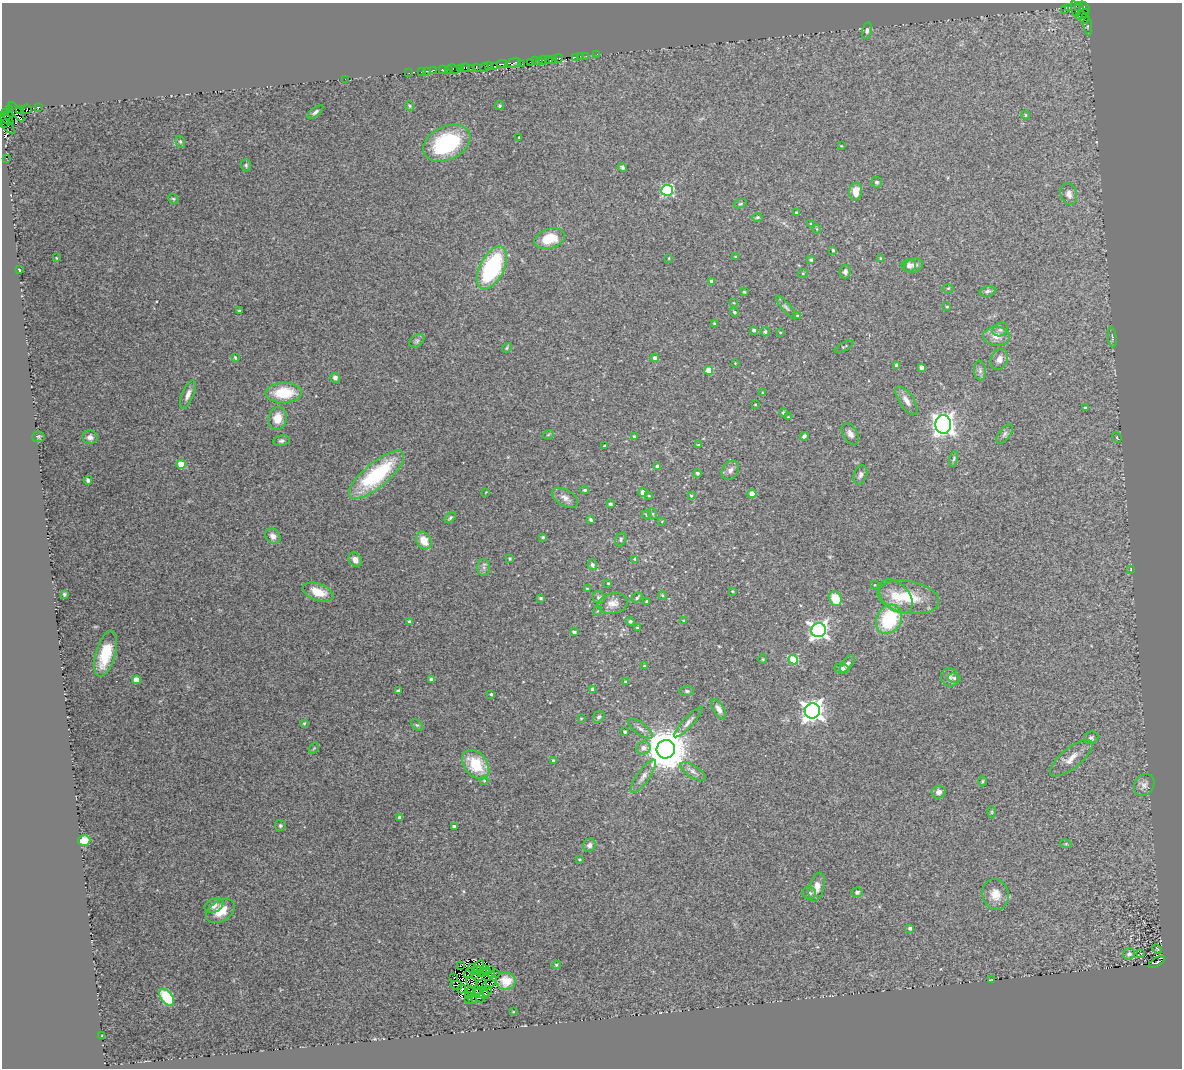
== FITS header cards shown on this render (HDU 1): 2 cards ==
NAXIS1  =                 1180
NAXIS2  =                 1066

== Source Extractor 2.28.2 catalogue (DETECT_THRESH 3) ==
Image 1180 x 1066 px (HDU 1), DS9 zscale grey, 1 PNG px = 1 image px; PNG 1184 x 1070 px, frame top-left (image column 1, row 1066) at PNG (2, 3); each listed source drawn as its Kron ellipse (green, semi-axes under 4 px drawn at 4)
Background 0.209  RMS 0.03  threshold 0.0896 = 3 sigma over >= 5 px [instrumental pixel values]
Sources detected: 286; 11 with non-positive FLUX_AUTO (blend fragments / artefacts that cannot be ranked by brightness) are neither listed nor drawn; the other 275 listed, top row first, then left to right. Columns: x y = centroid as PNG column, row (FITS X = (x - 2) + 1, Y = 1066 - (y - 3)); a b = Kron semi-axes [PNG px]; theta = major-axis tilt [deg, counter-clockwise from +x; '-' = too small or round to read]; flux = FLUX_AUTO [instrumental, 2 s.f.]
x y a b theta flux
1068 7 4 3 - 100
1079 7 4 3 - 33
1084 8 7 3 -50 320
1065 9 3 2 - 52
1075 9 8 3 -75 270
1082 14 7 4 24 140
1084 19 5 3 - 53
1088 26 10 3 -82 8.7
867 30 8 5 79 5.4
597 54 3 2 - 2
580 56 2 2 - 8.2
586 56 2 2 - 9.8
575 57 3 3 - 21
558 58 4 3 - 190
548 59 2 2 - 14
552 59 3 3 - 16
536 60 3 2 - 26
543 60 4 3 - 160
539 61 3 2 - 150
530 62 3 2 - 19
513 63 8 3 14 320
502 64 5 2 - 150
522 64 2 2 - 1.3
488 65 3 3 - 200
494 66 3 2 - 31
465 67 4 3 - 150
476 67 4 2 - 16
460 68 4 3 - 420
472 68 3 2 - 6.7
484 68 4 2 - 89
442 69 3 3 - 9.7
454 69 6 3 -23 580
433 70 3 2 - 23
449 70 4 3 - 180
421 71 3 2 - 5
427 71 3 2 - 7.1
409 73 2 2 - 4.2
345 79 2 2 - 19
409 106 5 3 - 2.3
500 106 4 4 - 2.8
38 107 3 3 - 240
20 109 3 3 - 250
26 109 5 4 - 230
9 110 3 2 - 140
17 112 11 4 -54 900
315 112 9 4 38 5.3
5 113 4 3 - 310
8 115 5 3 - 100
1025 115 4 4 - 2
6 118 9 3 -40 430
3 124 3 3 - 330
7 125 11 2 -52 130
519 137 3 2 - 1.6
180 142 6 4 -69 2.9
447 143 25 16 25 200
841 146 3 2 - 1.3
6 158 2 2 - 1.2
246 165 6 5 - 3.3
622 167 5 3 - 3.8
877 182 5 5 - 4
667 190 6 5 - 220
856 191 9 6 82 21
1069 194 11 8 -76 10
173 199 5 4 - 2.8
740 204 7 4 17 3
796 212 3 3 - 2.6
757 217 5 4 - 3.2
811 224 3 2 - 2
817 229 4 3 - 1.5
550 239 16 9 17 51
833 250 3 3 - 3.1
735 257 3 2 - 2.3
56 258 3 2 - 1.3
669 258 4 2 - 1.6
880 258 3 2 - 1.6
811 260 3 3 - 3.6
909 265 7 6 - 10
913 265 10 7 17 7.9
492 268 23 12 62 230
19 270 3 2 - 2.1
845 272 6 5 - 5.9
803 273 5 3 - 1.7
711 281 4 3 - 4.7
948 288 6 4 1 2.2
987 291 8 5 10 5.2
744 292 4 4 - 2.3
734 303 4 3 - 1.8
786 307 15 4 -50 5.4
947 307 3 2 - 2.1
239 311 3 3 - 3.1
734 312 5 3 - 2.5
798 316 4 4 - 3.2
714 324 3 3 - 3.8
754 330 4 3 - 5.3
1000 330 8 6 27 6.4
765 332 5 4 - 3.7
780 332 4 3 - 1.5
996 336 13 9 -4 18
1112 337 10 2 -83 2.9
417 341 8 5 36 5.1
844 347 10 3 29 2.1
507 348 5 4 - 2.4
235 357 4 2 - 1.9
655 358 4 4 - 7.6
999 359 11 8 67 11
735 363 2 2 - 1.1
897 365 4 4 - 6.3
921 367 4 4 - 11
709 370 4 4 - 45
980 370 10 6 -84 6.2
335 378 5 4 - 6.5
284 393 18 10 2 77
763 393 3 2 - 1.8
188 395 15 6 67 12
906 400 17 7 -56 14
755 404 3 2 - 1.4
1085 408 3 3 - 3.2
784 413 3 3 - 3.9
788 417 3 2 - 1.4
278 418 11 9 79 31
943 425 9 7 -87 1400
850 434 12 7 -58 10
1005 434 11 6 54 6.3
548 435 5 3 - 1.9
804 436 4 3 - 5.6
38 437 6 5 - 3
90 437 7 7 - 8
634 437 4 4 - 5.9
1117 438 6 3 -63 2.4
281 441 8 5 10 5.3
698 445 4 3 - 2
604 446 3 3 - 2.7
954 459 8 3 80 3.3
181 464 4 4 - 52
657 466 4 4 - 5.7
730 470 10 8 57 9.1
697 473 4 4 - 4.3
377 475 34 12 40 190
860 475 10 6 71 6.7
88 480 4 3 - 3.9
585 490 4 3 - 2.8
486 492 3 2 - 1.2
643 492 4 4 - 17
752 494 4 4 - 37
649 496 4 3 - 1.9
691 496 3 2 - 1.6
565 498 14 8 -30 12
610 504 3 3 - 4.8
653 514 5 3 - 2.3
647 515 4 4 - 3.1
450 518 6 4 44 3.2
591 520 4 3 - 3.2
662 521 3 2 - 1.4
273 536 8 7 - 11
543 537 3 3 - 3
621 539 7 5 66 4.3
424 541 9 7 -59 34
510 558 3 3 - 2.7
635 559 4 4 - 2.2
355 560 8 6 -52 13
592 565 5 4 - 5.6
484 567 8 6 -89 7
1131 569 3 2 - 1.1
608 583 3 2 - 1.7
874 585 3 3 - 1.5
587 589 3 3 - 2.8
732 591 3 2 - 1.6
318 592 16 8 -20 34
64 594 3 3 - 3.4
662 595 4 3 - 2.1
896 596 20 13 -44 36
599 597 6 6 - 5.8
908 597 31 16 -10 72
541 598 4 3 - 3.3
637 598 6 3 40 3.3
835 599 7 6 - 43
647 601 3 3 - 4.5
613 603 15 10 11 18
597 611 5 3 - 2
889 619 15 12 61 130
684 620 3 2 - 1.8
630 621 4 4 - 3.9
410 622 4 3 - 7.1
637 628 3 3 - 2.1
818 630 7 7 - 800
574 632 4 3 - 5.3
106 654 24 9 74 78
763 659 4 4 - 2.1
793 660 5 4 - 83
847 664 10 5 52 7.1
644 666 4 2 - 1.5
842 669 7 5 -5 7.2
950 677 9 8 - 8.4
954 678 7 5 -13 3.9
431 679 4 3 - 3.6
136 680 4 4 - 30
625 682 3 3 - 2.6
592 689 3 3 - 3.5
398 691 4 3 - 4.7
687 691 7 5 -2 4.1
491 694 4 3 - 2.7
719 709 11 5 -59 10
812 711 8 7 - 1300
599 717 6 5 - 4.3
581 719 3 3 - 1.7
688 722 20 5 47 10
304 723 3 3 - 2.4
417 725 7 4 -43 3.2
640 729 14 6 -36 8.9
625 732 3 3 - 3.2
1091 738 7 6 - 4.9
314 748 6 4 55 2.3
643 748 7 6 - 10
666 749 9 9 - 7600
1071 758 26 10 39 24
553 761 3 3 - 3.7
476 765 16 11 -50 75
693 771 14 6 -32 9.2
643 776 20 6 55 13
484 781 4 4 - 2.3
983 781 5 3 - 1.8
1144 785 12 9 53 9.8
939 792 7 6 - 11
992 812 5 3 - 1.7
399 817 3 3 - 3.2
280 826 5 5 - 3.5
454 826 4 3 - 5.4
84 840 6 5 - 24
1066 844 6 3 -17 1.9
589 845 7 6 - 7.9
579 859 3 3 - 2.2
817 887 15 7 75 18
857 892 5 5 - 5.5
809 893 7 6 - 6.6
995 894 15 13 -74 25
214 905 10 7 28 11
221 911 16 10 33 37
910 928 4 3 - 6.3
1157 949 5 3 - 2.2
1141 953 3 2 - 1.7
1129 954 6 6 - 7.5
1157 962 9 4 31 46
556 965 4 4 - 3.2
460 966 2 2 - 1.4
478 966 6 3 43 2.1
473 969 6 3 -49 2.9
477 970 5 2 - 4.5
485 970 5 2 - 2.3
490 970 4 2 - 2.1
469 973 6 2 42 3.4
483 973 3 2 - 0.67
486 973 2 2 - 3.3
495 973 3 2 - 1.6
491 974 4 2 - 1.9
474 975 3 3 - 1.7
454 977 2 2 - 0.3
991 980 4 2 - 1.4
506 981 9 8 - 24
472 983 6 4 -52 2.3
482 984 5 2 - 2.7
489 984 7 3 24 0.94
456 985 6 2 -13 4.6
462 989 4 2 - 1.2
477 990 3 2 - 2.3
471 991 5 3 - 0.55
487 991 6 2 50 1.3
479 993 5 2 - 1.7
484 994 5 2 - 0.42
468 996 4 3 - 2.2
167 997 9 6 -53 61
480 998 4 2 - 1.5
469 999 3 2 - 2.2
472 1000 3 2 - 1.5
513 1012 3 2 - 1.3
102 1036 4 3 - 6.3
At the frame edge (FLAGS 8, measured only in part): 1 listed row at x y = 3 124
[11 non-positive-flux detections neither listed nor drawn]